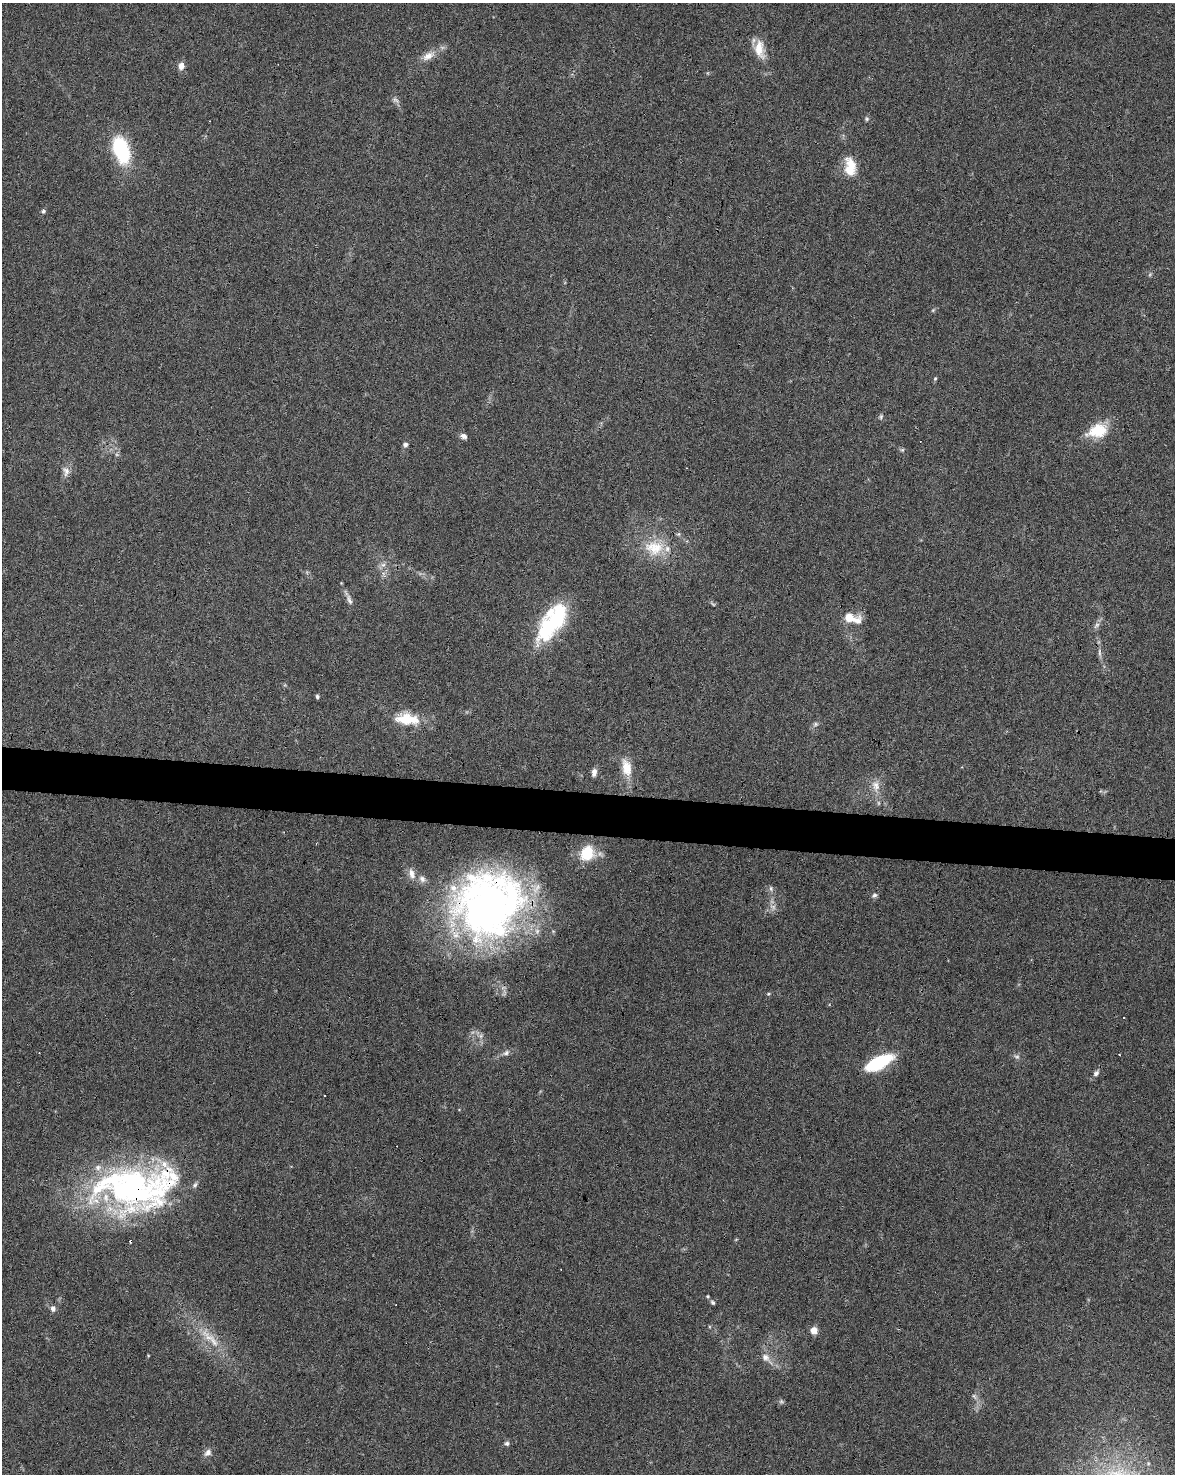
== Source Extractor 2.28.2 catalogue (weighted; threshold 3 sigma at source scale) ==
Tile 7 of 4 x 3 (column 3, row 2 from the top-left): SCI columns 2354-3526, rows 1752-3223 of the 4700 x 4920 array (HDU 1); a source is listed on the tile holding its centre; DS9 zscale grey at full resolution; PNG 1177 x 1476 px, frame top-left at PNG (2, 3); no overlay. Shown black and unused: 3% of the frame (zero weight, under 3 of 6 exposures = <1% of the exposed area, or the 3 px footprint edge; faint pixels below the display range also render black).
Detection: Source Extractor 2.28.2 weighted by HDU 2 'WHT'; one run over the whole footprint, this tile lists its part. Background 0.0445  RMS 0.0036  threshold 0.0148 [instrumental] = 3 sigma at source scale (4.09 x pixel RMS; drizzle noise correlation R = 1.36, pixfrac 0.8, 0.0396/0.0396 arcsec/px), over >= 5 px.
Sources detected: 70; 3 too faint to see at this stretch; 1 inside a brighter object's white glare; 8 cosmic-ray / hot-pixel residue — not listed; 5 inside a brighter listed object's ellipse — not listed separately; the other 53 listed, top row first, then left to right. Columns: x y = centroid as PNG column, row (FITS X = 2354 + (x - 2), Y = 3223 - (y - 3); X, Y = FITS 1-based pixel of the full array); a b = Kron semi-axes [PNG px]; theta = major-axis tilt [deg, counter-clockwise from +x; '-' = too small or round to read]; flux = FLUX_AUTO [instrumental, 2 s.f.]
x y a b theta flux
759 49 26 13 -80 6.1
428 56 20 9 29 3.6
181 66 8 7 - 2.2
395 100 10 7 -35 1.1
867 119 6 5 - 0.59
121 149 23 13 -72 29
851 164 21 11 -50 5.1
43 211 6 5 - 0.62
933 310 6 4 45 0.42
935 378 5 4 - 0.41
881 417 6 5 - 0.58
1097 431 25 15 16 10
463 436 8 6 -22 1.4
405 445 6 6 - 0.9
902 450 6 5 - 0.52
66 471 14 9 -79 2.1
678 534 6 5 - 0.58
687 541 4 4 - 0.57
654 548 29 23 0 13
383 565 7 7 - 1.3
349 600 15 6 -69 1.7
851 618 21 9 -11 6.7
552 622 51 20 54 30
1096 625 11 6 49 1.2
1099 653 13 4 -80 1.2
317 696 4 4 - 0.71
407 719 32 15 -7 10
815 724 7 5 22 0.79
626 767 24 13 -78 6.1
594 772 9 6 84 1.6
876 786 17 10 -79 3.7
587 853 17 14 60 10
412 874 14 7 -74 2.3
771 888 8 5 -65 0.89
874 895 7 6 - 0.84
488 904 77 71 39 170
768 994 5 4 - 0.39
1124 1018 2 2 - 0.28
506 1053 9 6 33 1.2
1017 1057 8 6 -1 0.94
879 1063 26 10 27 24
1096 1073 8 6 54 1.1
129 1190 110 49 2 110
708 1296 5 4 - 0.41
713 1302 6 5 - 0.62
53 1309 8 6 -67 1.4
814 1330 8 7 - 2.5
209 1337 27 12 -34 7.3
766 1358 19 10 -45 3.2
974 1396 9 4 -54 0.85
781 1401 7 5 -17 0.64
507 1443 6 6 - 0.81
208 1452 10 8 43 1.6
Overlapping masked pixels (flux is a lower limit): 2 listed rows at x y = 488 904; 129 1190